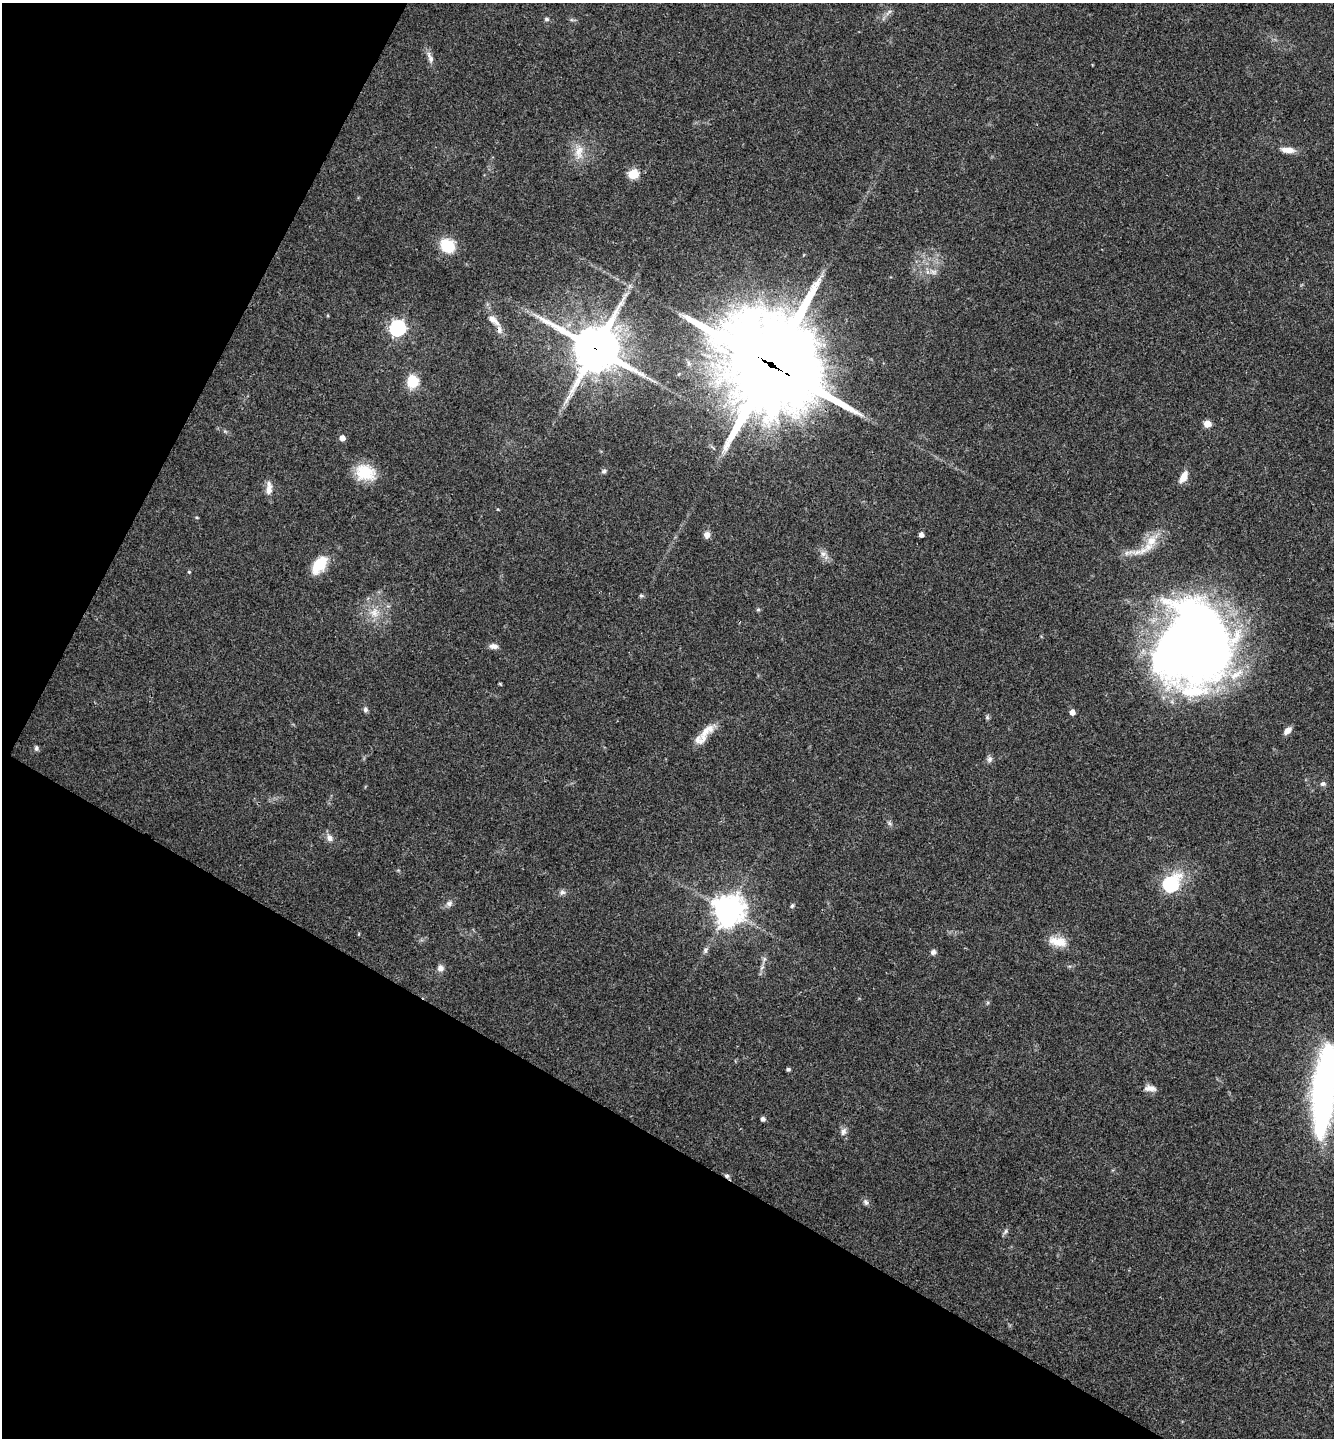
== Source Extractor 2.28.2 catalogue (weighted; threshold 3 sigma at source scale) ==
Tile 9 of 4 x 4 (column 1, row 3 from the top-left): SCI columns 148-1479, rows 1442-2877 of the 5761 x 5752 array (HDU 1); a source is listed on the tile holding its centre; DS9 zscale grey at full resolution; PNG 1336 x 1440 px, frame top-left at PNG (2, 3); no overlay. Shown black and unused: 29% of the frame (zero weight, under 3 of 4 exposures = <1% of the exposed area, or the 3 px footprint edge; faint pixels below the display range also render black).
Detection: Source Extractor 2.28.2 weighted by HDU 2 'WHT'; one run over the whole footprint, this tile lists its part. Background 0.0754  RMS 0.0059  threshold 0.0265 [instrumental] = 3 sigma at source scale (4.5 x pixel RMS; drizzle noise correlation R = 1.50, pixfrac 1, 0.05/0.05 arcsec/px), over >= 5 px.
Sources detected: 62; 1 inside a brighter object's white glare — not listed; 3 inside a brighter listed object's ellipse — not listed separately; the other 58 listed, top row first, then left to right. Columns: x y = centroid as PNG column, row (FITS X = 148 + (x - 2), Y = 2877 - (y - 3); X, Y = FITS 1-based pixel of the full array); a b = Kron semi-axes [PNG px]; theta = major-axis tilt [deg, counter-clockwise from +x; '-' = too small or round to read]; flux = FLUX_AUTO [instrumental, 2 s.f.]
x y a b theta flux
547 19 6 5 - 1.2
430 58 18 6 -68 3.4
1288 150 17 7 -7 5.7
579 152 21 12 82 8.3
633 174 6 5 - 31
447 246 18 15 -42 15
934 272 9 6 0 2.4
493 320 20 7 -41 5.2
397 328 7 7 - 160
595 348 16 15 - 2400
771 364 37 30 -38 9800
649 378 10 3 -21 1.7
412 381 12 11 - 15
1207 424 5 5 - 9.2
342 438 5 5 - 4
604 471 7 5 25 1.3
365 472 25 19 -11 17
1184 477 14 7 63 5.9
269 488 18 7 88 4.7
707 535 9 8 - 2.7
921 535 4 4 - 2.7
1151 541 17 13 56 10
823 554 7 7 - 2.3
320 565 24 13 53 14
189 572 4 4 - 0.58
641 596 6 4 -7 0.9
758 609 6 4 1 0.79
374 613 13 10 -79 6.4
493 646 11 6 -6 2.6
1193 646 62 54 70 850
365 710 6 6 - 1.5
1072 712 5 4 - 3.9
987 717 6 5 - 0.96
1287 731 10 6 40 3.3
705 732 17 10 58 5.8
36 748 7 5 -90 1.3
989 759 9 7 89 1.9
1323 784 8 6 18 1.6
889 823 7 4 -71 1.1
329 838 10 8 -51 3.1
1170 884 8 7 - 100
562 892 8 7 - 1.9
449 904 9 7 23 2.2
792 906 5 5 - 1.2
728 910 10 10 - 700
1058 941 25 12 -13 9.5
705 950 8 6 67 1.5
933 952 7 6 - 1.8
764 959 7 4 72 1.2
440 968 8 8 - 2.6
788 1069 5 4 - 1.1
1150 1088 15 8 -5 3.7
1323 1094 84 21 86 180
763 1119 5 5 - 1.8
843 1131 11 7 65 2.4
727 1176 7 5 -15 1.6
866 1202 9 6 -53 1.7
1006 1231 9 5 53 1.4
Overlapping masked pixels (flux is a lower limit): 4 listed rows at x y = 595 348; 771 364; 1193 646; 727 1176
Isophote crosses this tile's border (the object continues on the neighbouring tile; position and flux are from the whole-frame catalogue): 1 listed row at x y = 1323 1094